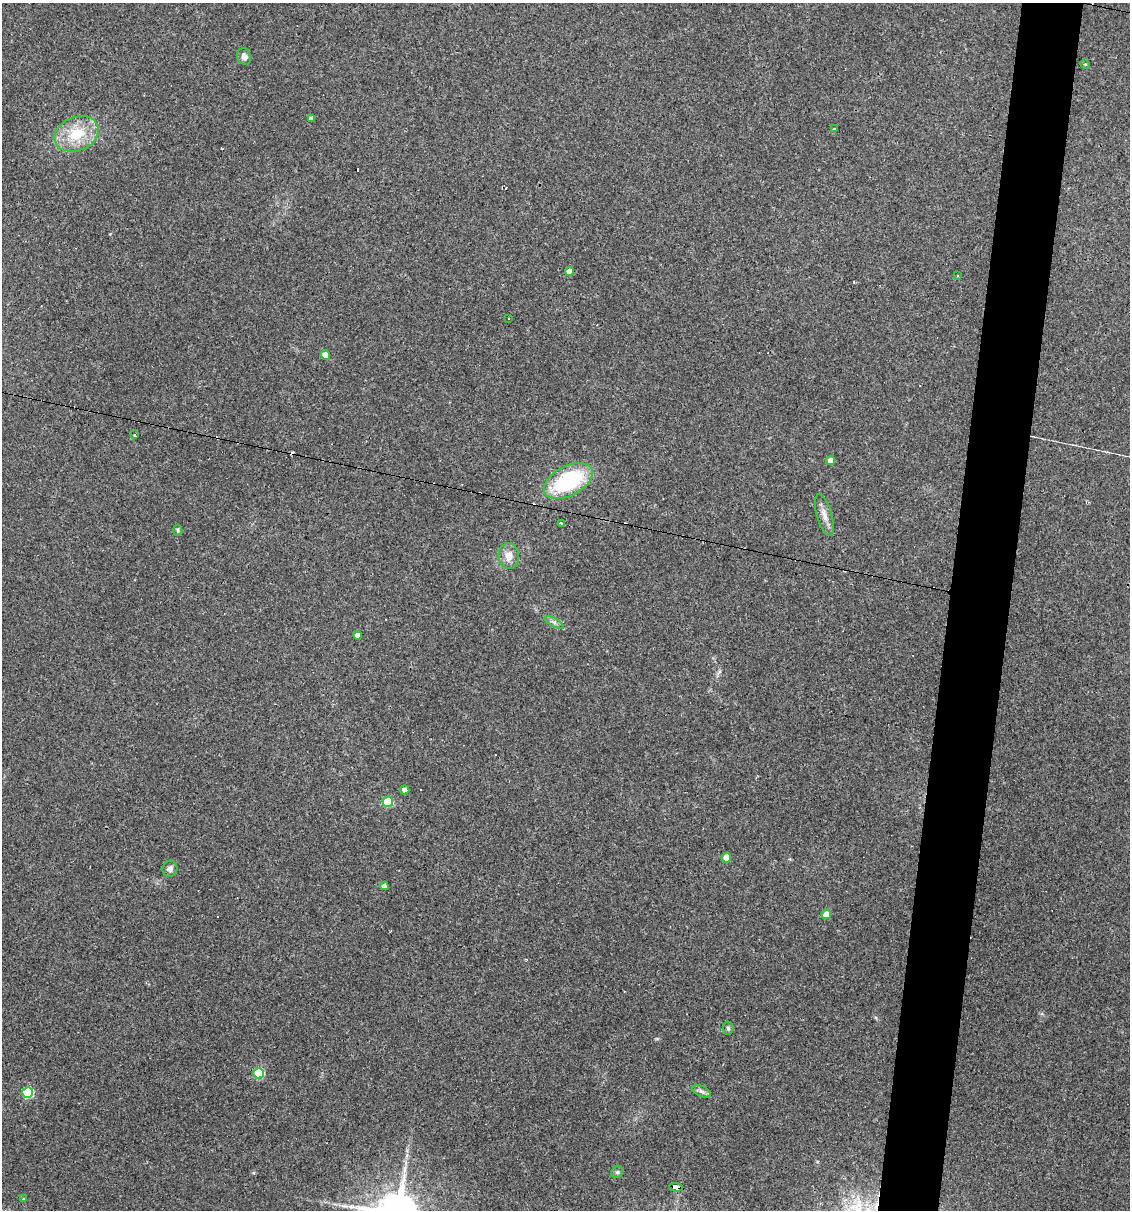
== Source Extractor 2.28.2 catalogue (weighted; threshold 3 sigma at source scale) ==
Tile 10 of 4 x 4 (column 2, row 3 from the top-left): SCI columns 1359-2486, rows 1209-2416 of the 4853 x 4831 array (HDU 1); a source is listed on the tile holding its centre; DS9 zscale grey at full resolution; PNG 1132 x 1212 px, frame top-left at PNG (2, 3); each listed source drawn as its Kron ellipse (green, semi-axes under 4 px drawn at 4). Shown black and unused: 5% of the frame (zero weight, under 3 of 4 exposures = <1% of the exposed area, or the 3 px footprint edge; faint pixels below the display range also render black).
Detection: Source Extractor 2.28.2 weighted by HDU 2 'WHT'; one run over the whole footprint, this tile lists its part. Background 0.149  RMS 0.0066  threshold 0.0296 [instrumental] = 3 sigma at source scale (4.5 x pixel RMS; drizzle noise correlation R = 1.50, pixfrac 1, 0.05/0.05 arcsec/px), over >= 5 px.
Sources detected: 36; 5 cosmic-ray / hot-pixel residue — neither listed nor drawn; the other 31 listed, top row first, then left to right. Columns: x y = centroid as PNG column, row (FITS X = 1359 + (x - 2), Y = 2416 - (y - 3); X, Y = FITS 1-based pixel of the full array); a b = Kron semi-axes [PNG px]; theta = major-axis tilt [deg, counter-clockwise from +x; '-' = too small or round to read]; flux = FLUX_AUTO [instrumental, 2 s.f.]
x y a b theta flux
244 57 8 6 -69 3.4
1085 64 5 4 - 0.63
311 119 4 4 - 2.4
834 129 3 2 - 0.89
77 134 23 16 22 22
569 271 4 4 - 4.2
958 275 3 3 - 0.73
509 318 3 3 - 1.4
325 355 5 4 - 7.8
135 434 3 3 - 1.7
830 461 4 4 - 5.8
568 481 26 15 27 61
824 515 21 7 -74 5.1
561 523 4 3 - 0.8
178 530 5 4 - 1
509 556 13 10 -82 6.4
554 622 10 4 -29 1.8
358 635 4 4 - 3.3
405 790 4 4 - 2.9
388 802 5 5 - 29
726 857 5 4 - 8.7
170 869 8 7 - 2.6
384 886 4 4 - 3.3
826 914 5 4 - 8.1
728 1028 6 5 - 1.1
259 1073 5 5 - 37
701 1091 10 5 -27 2.1
28 1093 5 5 - 48
617 1172 6 5 - 1.3
676 1187 7 4 -7 52
23 1199 4 4 - 0.68
Overlapping masked pixels (flux is a lower limit): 1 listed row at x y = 676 1187